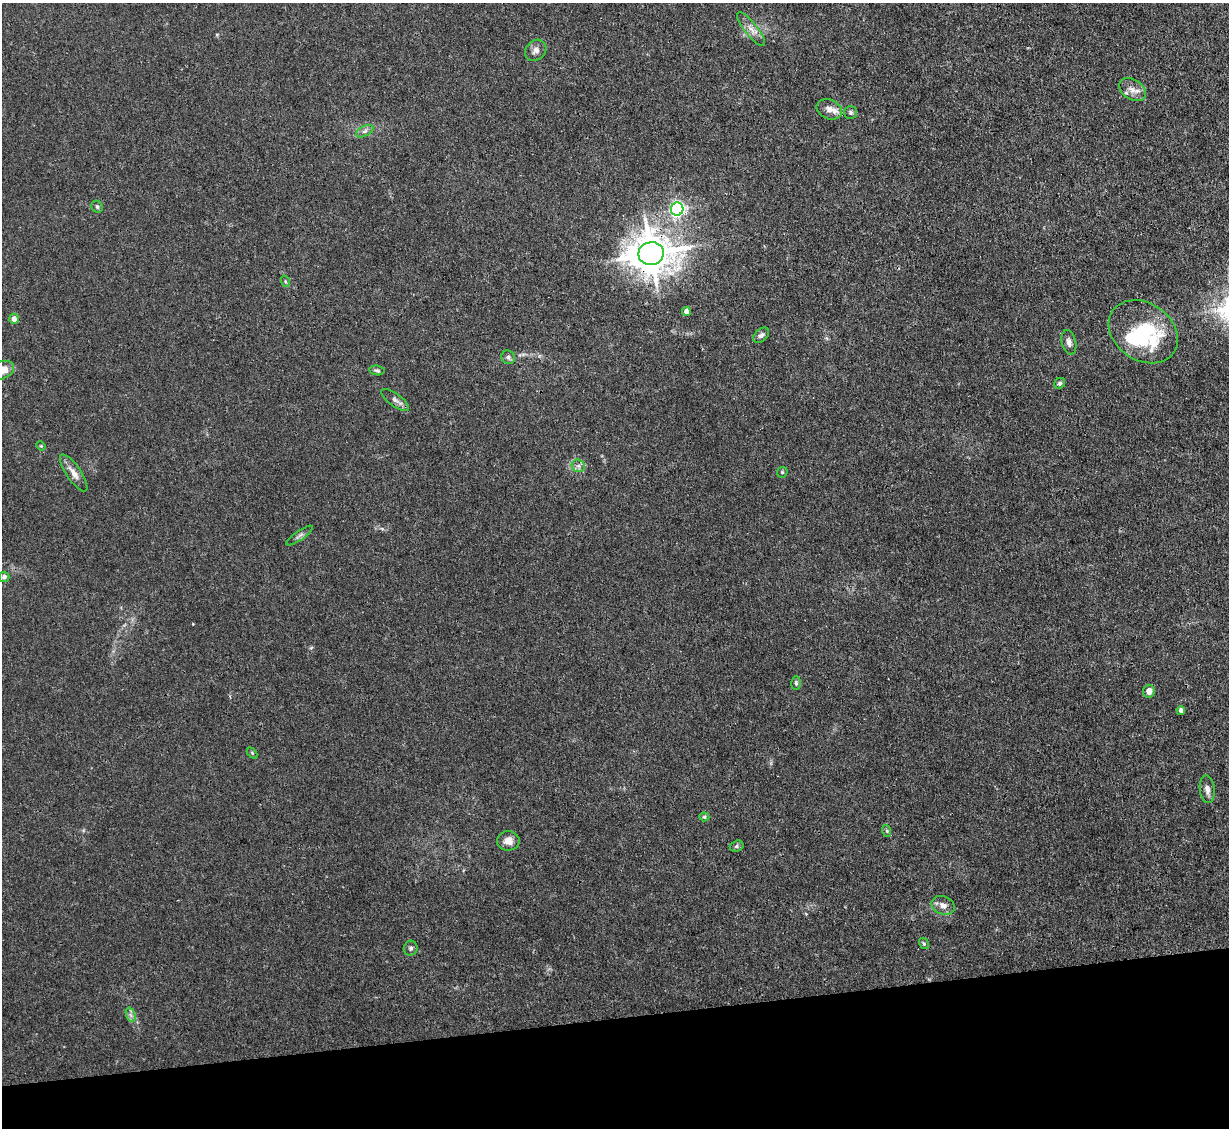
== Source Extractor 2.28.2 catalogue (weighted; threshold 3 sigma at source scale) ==
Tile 14 of 4 x 4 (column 2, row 4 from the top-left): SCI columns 1228-2454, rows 249-1374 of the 4909 x 4883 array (HDU 1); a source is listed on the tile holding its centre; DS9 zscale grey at full resolution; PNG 1231 x 1130 px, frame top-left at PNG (2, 3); each listed source drawn as its Kron ellipse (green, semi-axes under 4 px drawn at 4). Shown black and unused: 10% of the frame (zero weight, under 3 of 4 exposures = <1% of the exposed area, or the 3 px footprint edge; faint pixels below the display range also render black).
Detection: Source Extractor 2.28.2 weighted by HDU 2 'WHT'; one run over the whole footprint, this tile lists its part. Background 0.0355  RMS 0.003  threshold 0.0133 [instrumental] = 3 sigma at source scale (4.5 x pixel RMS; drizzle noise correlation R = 1.50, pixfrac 1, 0.05/0.05 arcsec/px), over >= 5 px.
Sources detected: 42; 1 inside a brighter object's white glare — neither listed nor drawn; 2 inside a brighter listed object's ellipse — not listed separately; the other 39 listed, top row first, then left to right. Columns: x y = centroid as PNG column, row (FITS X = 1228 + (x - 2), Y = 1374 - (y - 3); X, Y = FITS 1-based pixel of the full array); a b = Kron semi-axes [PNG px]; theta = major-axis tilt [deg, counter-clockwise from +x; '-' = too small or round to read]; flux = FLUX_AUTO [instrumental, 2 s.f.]
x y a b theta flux
751 29 21 6 -52 2.4
536 50 12 9 44 1.5
1132 89 14 10 -33 2.4
829 109 13 9 -23 2
850 113 6 6 - 0.67
365 131 9 5 27 0.88
97 207 6 5 - 0.6
677 209 6 6 - 79
651 254 13 11 10 840
285 281 6 3 -72 0.35
686 311 4 4 - 1.7
14 319 5 4 - 2.4
1143 332 37 28 -34 27
761 335 9 6 41 0.94
1069 342 12 7 -76 1.4
508 357 7 6 - 0.81
2 370 13 8 23 4.9
377 370 7 5 -9 0.55
1060 383 6 5 - 0.56
395 400 16 6 -35 1.3
41 446 5 4 - 0.34
578 466 7 6 - 0.95
782 472 6 5 - 0.41
74 473 22 7 -56 2.5
300 536 16 4 35 0.89
4 577 5 5 - 0.83
796 683 7 4 -89 0.51
1149 691 6 5 - 2.3
1181 710 4 4 - 1.1
252 753 6 4 -46 0.34
1207 789 14 7 -85 1.7
704 817 5 4 - 0.48
887 831 6 3 -72 0.39
508 841 11 9 1 2.4
737 846 7 5 17 0.54
943 905 12 9 -25 1.9
924 944 6 4 -55 0.4
411 948 7 6 - 0.73
131 1015 7 4 -70 0.8
Overlapping masked pixels (flux is a lower limit): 1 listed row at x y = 651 254
Isophote crosses this tile's border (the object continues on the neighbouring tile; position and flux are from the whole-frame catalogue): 1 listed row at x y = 2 370